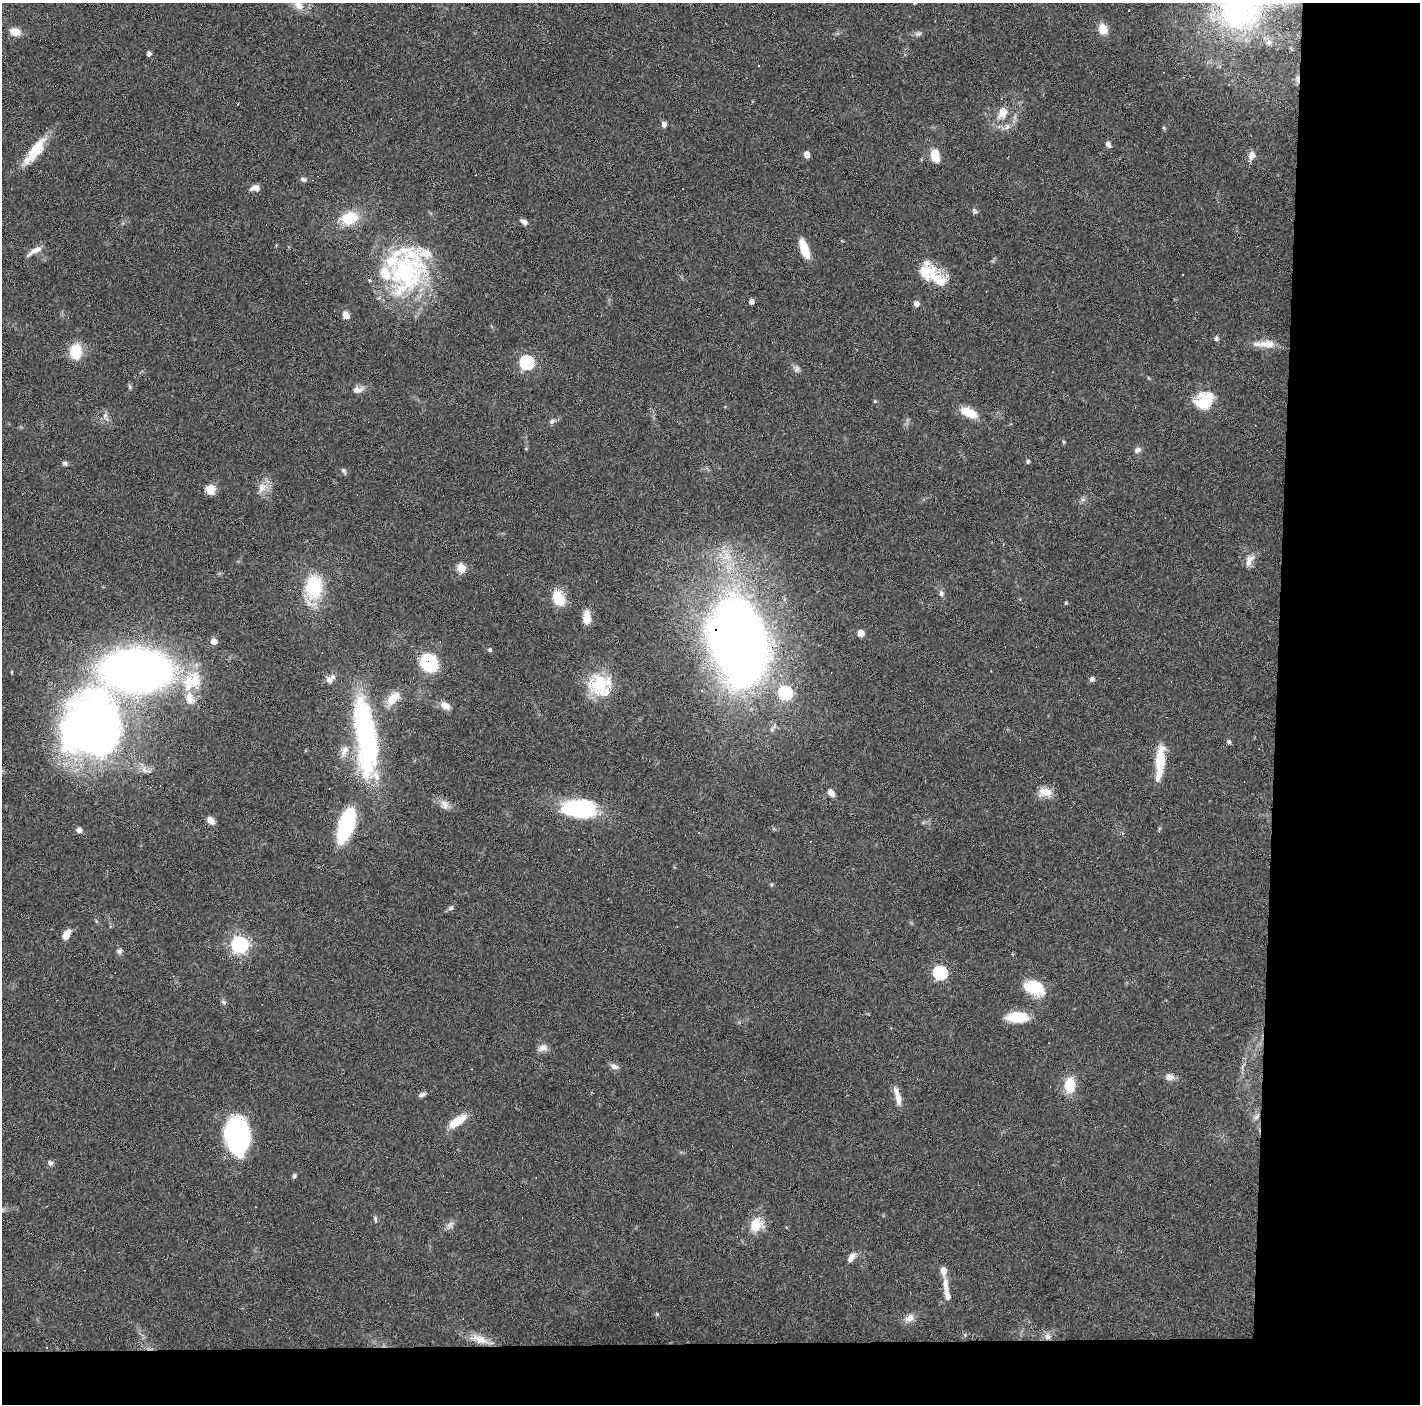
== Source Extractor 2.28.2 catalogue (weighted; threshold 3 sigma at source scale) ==
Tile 9 of 3 x 3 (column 3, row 3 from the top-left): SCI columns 2837-4254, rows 37-1438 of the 4254 x 4279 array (HDU 1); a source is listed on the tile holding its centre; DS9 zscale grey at full resolution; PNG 1422 x 1406 px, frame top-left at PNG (2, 3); no overlay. Shown black and unused: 14% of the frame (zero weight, under 3 of 6 exposures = <1% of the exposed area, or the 3 px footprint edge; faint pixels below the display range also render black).
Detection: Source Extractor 2.28.2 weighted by HDU 2 'WHT'; one run over the whole footprint, this tile lists its part. Background 0.0399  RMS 0.004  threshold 0.0164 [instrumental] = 3 sigma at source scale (4.09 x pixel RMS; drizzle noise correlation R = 1.36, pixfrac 0.8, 0.05/0.05 arcsec/px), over >= 5 px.
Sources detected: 129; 1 inside a brighter object's white glare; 12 cosmic-ray / hot-pixel residue — not listed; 10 inside a brighter listed object's ellipse — not listed separately; the other 106 listed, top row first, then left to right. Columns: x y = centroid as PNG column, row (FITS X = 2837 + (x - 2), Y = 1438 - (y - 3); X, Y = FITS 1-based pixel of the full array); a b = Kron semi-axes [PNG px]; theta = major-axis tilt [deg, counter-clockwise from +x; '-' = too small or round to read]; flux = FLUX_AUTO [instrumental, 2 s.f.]
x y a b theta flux
298 5 16 10 -51 3.7
1103 29 8 7 - 6.5
15 32 12 8 -17 3.8
918 34 11 4 5 0.98
1269 42 9 8 - 1.9
149 54 4 4 - 1.4
759 66 3 2 - 0.69
1003 112 11 8 71 4.3
664 124 7 6 - 1.3
1007 127 8 6 85 1.3
1108 144 8 5 -58 1.2
35 151 34 11 52 12
807 154 5 4 - 4.4
935 155 14 8 -81 6.3
1252 155 10 7 64 2.4
303 179 8 5 -18 0.96
255 188 12 7 10 2.2
974 211 9 5 -54 0.81
349 218 15 12 17 12
524 222 9 6 -39 1.4
804 249 18 7 -72 8.9
35 251 23 6 30 2.7
407 270 65 47 74 59
1182 275 3 2 - 0.34
937 279 34 17 -46 9.7
751 301 4 4 - 2.1
916 304 5 5 - 2.1
346 315 9 7 -58 2.2
1216 339 7 6 - 0.75
1267 344 25 10 1 4.8
76 351 14 10 85 11
527 362 6 6 - 64
797 369 9 6 64 1.1
130 387 6 5 - 0.58
357 390 12 8 7 2.2
875 401 5 3 - 0.35
1204 401 18 16 42 14
969 413 18 9 -24 7.6
105 416 10 6 79 1.5
552 421 9 6 38 1.1
1138 450 9 6 28 1.3
1028 461 5 4 - 0.7
65 463 7 5 -43 0.76
344 471 8 5 -51 0.77
262 488 15 11 58 3.5
210 489 11 11 - 3.7
1249 560 19 8 62 2.7
461 568 5 5 - 14
719 568 5 4 - 0.94
314 588 30 21 86 19
941 593 8 6 -84 1.1
558 598 20 13 -68 7
587 617 14 7 -90 4.9
861 633 5 5 - 5.1
214 641 5 5 - 3.4
738 641 71 43 -79 470
490 650 5 4 - 0.76
429 663 19 14 -49 20
137 670 39 24 1 380
330 679 13 8 40 2.1
1092 679 6 5 - 1.2
194 681 30 16 84 11
600 685 29 25 -17 17
785 693 6 6 - 45
393 698 18 10 46 5.9
445 705 12 8 -33 2.8
92 728 58 51 88 290
364 729 85 20 -85 74
1229 742 5 4 - 0.76
344 751 17 8 63 3
1160 760 30 9 86 12
1045 792 18 11 -9 4.4
831 793 9 6 -53 2.3
445 805 15 9 -59 2.4
580 809 32 16 -1 41
211 820 11 7 -48 2.2
346 825 24 11 72 49
79 830 7 6 - 1.4
451 908 7 5 18 0.85
66 935 11 6 63 3.8
240 945 7 7 - 110
119 951 7 6 - 1
940 973 6 6 - 56
1034 988 25 15 -23 12
224 1002 8 5 -26 0.77
1018 1017 24 11 0 9.8
542 1048 14 8 20 2
614 1067 11 6 -17 1.5
1169 1077 10 8 3 2
1070 1085 17 11 87 8.1
422 1095 11 5 21 1.2
897 1096 24 6 -75 3.8
1256 1116 12 4 52 1.1
457 1121 23 9 34 7
237 1135 34 21 -84 48
50 1163 8 6 -42 1.1
294 1176 6 4 77 0.7
375 1219 9 4 -85 0.65
450 1225 10 7 45 1.5
756 1225 15 13 45 7.5
851 1258 12 6 56 2.1
946 1287 23 7 -81 4.2
657 1314 4 4 - 0.45
910 1318 14 9 32 2.5
1048 1336 9 7 88 1.8
480 1339 22 10 -24 4.9
Overlapping masked pixels (flux is a lower limit): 4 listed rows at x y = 407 270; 738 641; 429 663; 92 728
Isophote crosses this tile's border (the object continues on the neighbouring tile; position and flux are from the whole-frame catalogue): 2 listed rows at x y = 298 5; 92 728